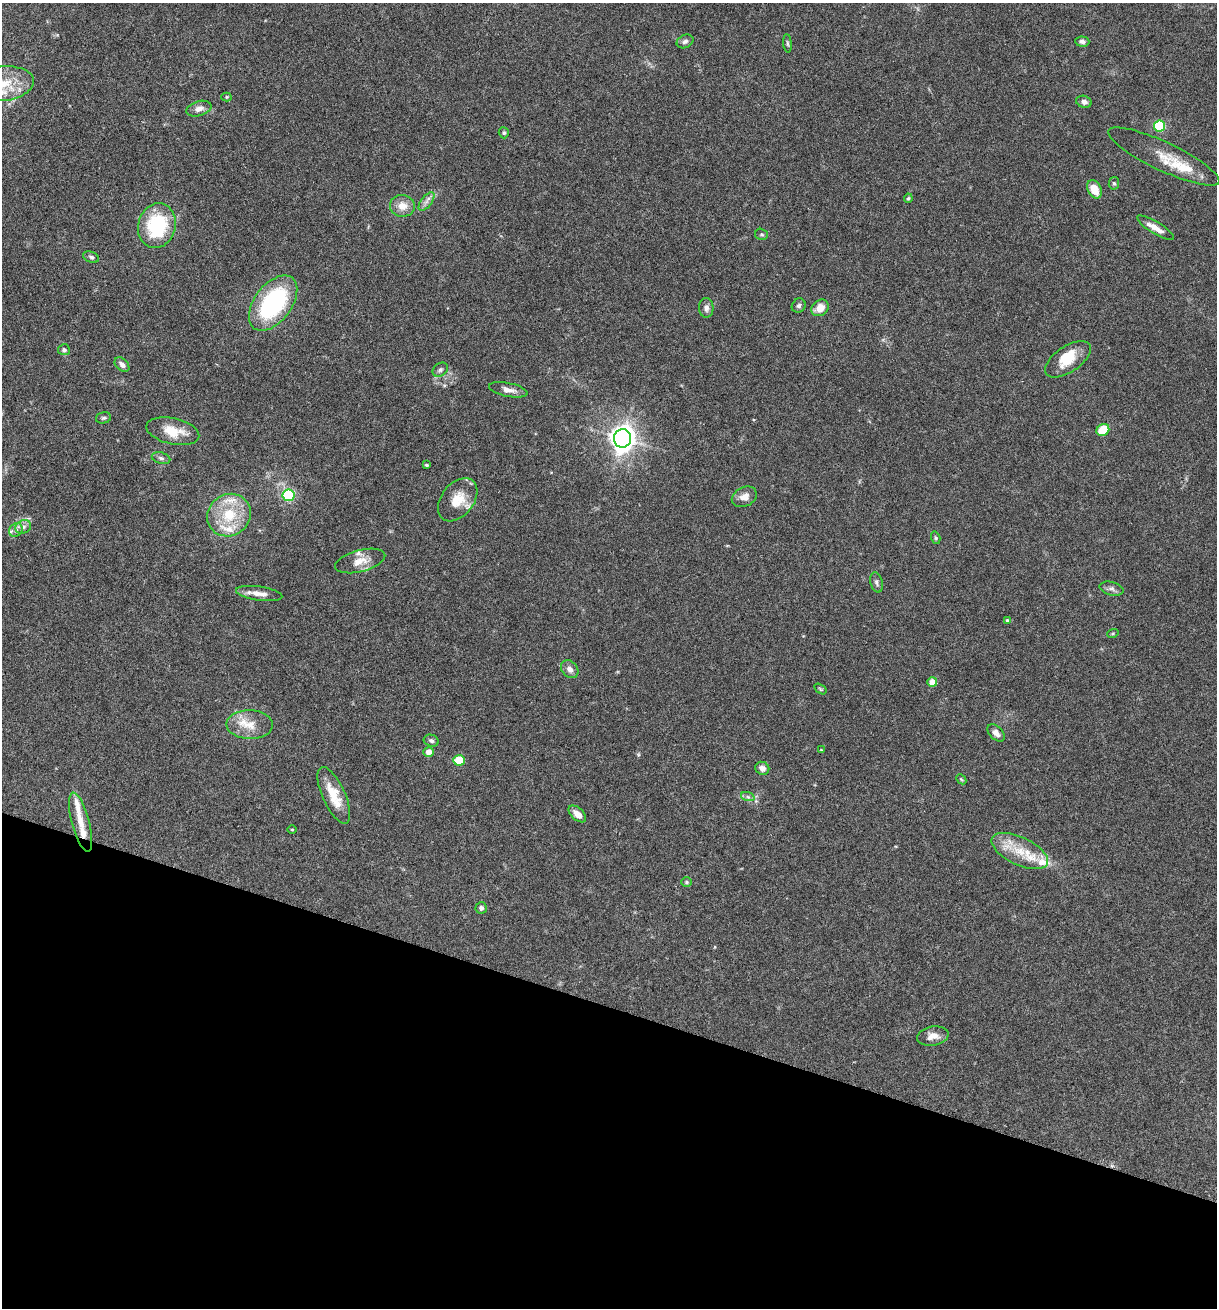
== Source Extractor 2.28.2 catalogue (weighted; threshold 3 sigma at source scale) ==
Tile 15 of 4 x 4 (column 3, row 4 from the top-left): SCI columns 2564-3778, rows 26-1331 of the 5307 x 5252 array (HDU 1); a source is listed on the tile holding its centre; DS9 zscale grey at full resolution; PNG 1219 x 1310 px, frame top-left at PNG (2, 3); each listed source drawn as its Kron ellipse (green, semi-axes under 4 px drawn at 4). Shown black and unused: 23% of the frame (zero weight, under 3 of 6 exposures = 3% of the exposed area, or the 3 px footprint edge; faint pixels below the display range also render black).
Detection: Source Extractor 2.28.2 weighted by HDU 2 'WHT'; one run over the whole footprint, this tile lists its part. Background 0.0264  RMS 0.0028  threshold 0.0115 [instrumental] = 3 sigma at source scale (4.09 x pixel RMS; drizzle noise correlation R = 1.36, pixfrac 0.8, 0.05/0.05 arcsec/px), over >= 5 px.
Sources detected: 80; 13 inside a brighter listed object's ellipse — not listed separately; the other 67 listed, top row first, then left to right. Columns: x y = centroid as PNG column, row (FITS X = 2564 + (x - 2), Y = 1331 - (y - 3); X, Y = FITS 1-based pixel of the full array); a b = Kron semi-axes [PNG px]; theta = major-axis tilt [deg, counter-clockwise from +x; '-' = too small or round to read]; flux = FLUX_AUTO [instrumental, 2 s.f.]
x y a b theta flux
685 41 9 6 24 0.84
1082 41 7 5 -3 0.75
787 43 9 3 -85 0.41
3 84 31 17 6 9.8
226 97 5 4 - 0.29
1084 102 8 6 -18 0.97
199 109 13 7 16 1.5
1160 126 5 5 - 20
504 133 5 5 - 0.43
1164 156 61 14 -25 6.9
1114 183 6 5 - 0.46
1094 189 10 6 -65 4.1
908 198 5 4 - 0.34
426 202 11 5 51 1.1
402 206 12 11 - 2.9
157 226 23 18 75 17
1156 228 21 6 -31 2.5
762 234 6 5 - 0.43
91 257 8 5 -22 0.57
273 303 32 18 53 31
799 306 7 6 - 0.7
706 308 10 7 -87 1.1
820 308 9 7 38 3.3
64 350 6 5 - 0.66
1068 359 26 13 34 5.7
122 365 9 5 -45 1
440 370 8 6 36 0.74
508 390 19 7 -11 1.7
103 418 8 5 15 0.53
1103 430 7 5 38 6.9
173 431 27 13 -13 5.8
622 438 9 8 - 210
161 458 9 5 -15 0.75
426 465 3 3 - 0.35
288 495 6 5 - 31
744 497 13 9 26 2.3
458 500 24 16 51 5.7
229 515 22 20 38 9.9
23 527 8 6 27 0.94
16 530 7 6 - 0.82
936 538 6 4 -73 0.35
360 561 26 11 15 3.5
877 582 10 6 -76 0.72
1111 589 12 6 -15 0.97
259 593 23 7 -8 2.5
1007 620 4 4 - 0.31
1113 633 6 3 19 0.27
570 669 10 7 -49 1.3
932 682 5 4 - 3.5
820 689 7 4 -34 0.35
250 725 23 14 -1 4.9
996 733 10 6 -45 1.5
431 741 7 6 - 0.66
821 750 4 3 - 0.24
429 752 5 5 - 2
459 760 6 5 - 10
762 768 7 6 - 1.2
961 779 6 4 -45 0.32
334 795 31 11 -66 6
748 797 7 4 -18 0.61
577 814 10 6 -42 2.2
81 822 30 8 -75 3.9
292 829 4 3 - 0.25
1020 851 30 14 -25 7.2
686 882 5 5 - 0.37
481 908 6 6 - 0.67
933 1036 16 9 9 2.3
Isophote crosses this tile's border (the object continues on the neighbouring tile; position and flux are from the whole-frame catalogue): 1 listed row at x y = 3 84